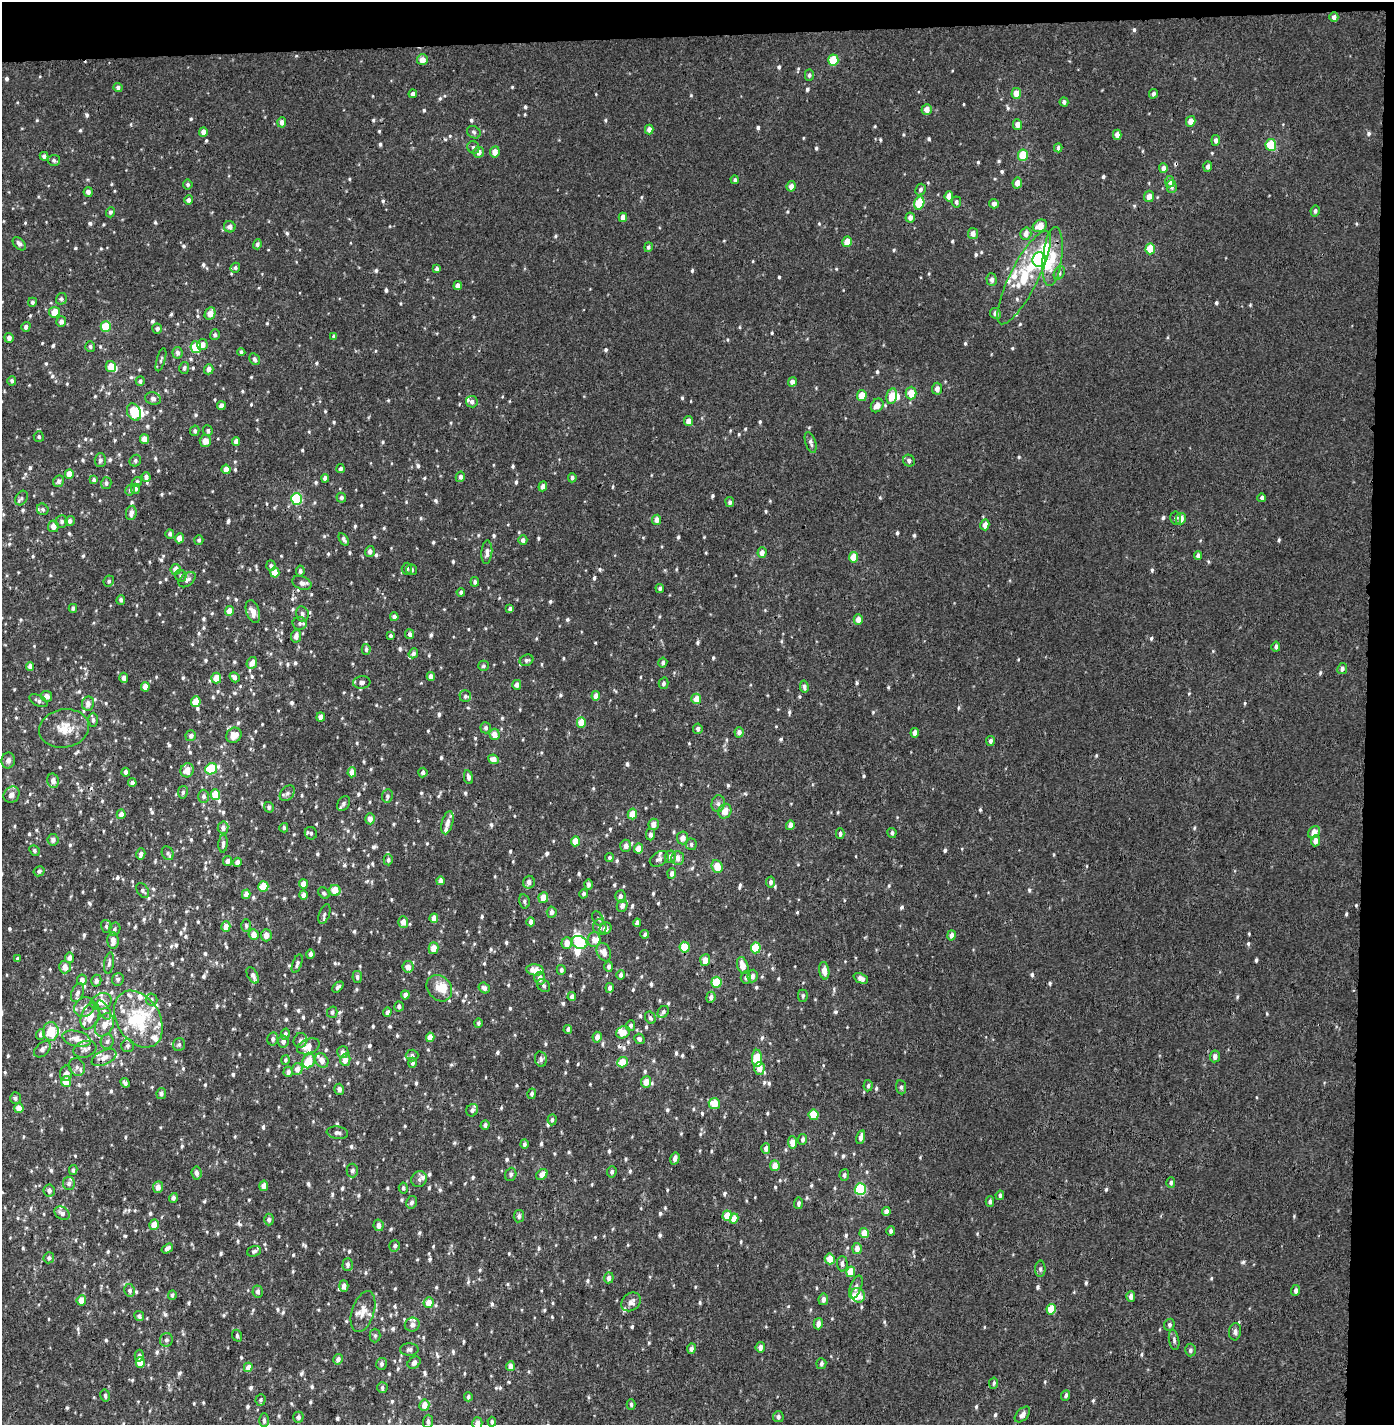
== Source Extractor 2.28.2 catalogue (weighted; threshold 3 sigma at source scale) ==
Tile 3 of 3 x 3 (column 3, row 1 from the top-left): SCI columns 2823-4214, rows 2970-4392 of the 4243 x 4517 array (HDU 1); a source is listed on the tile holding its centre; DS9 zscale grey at full resolution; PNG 1396 x 1427 px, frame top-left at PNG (2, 2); each listed source drawn as its Kron ellipse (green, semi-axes under 4 px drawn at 4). Shown black and unused: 4% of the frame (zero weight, under 3 of 4 exposures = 6% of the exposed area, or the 3 px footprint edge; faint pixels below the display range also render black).
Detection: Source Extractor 2.28.2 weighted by HDU 2 'WHT'; one run over the whole footprint, this tile lists its part. Background 0.00101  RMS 0.0036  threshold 0.0163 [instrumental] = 3 sigma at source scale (4.5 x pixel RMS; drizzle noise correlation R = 1.50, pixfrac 1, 0.0396/0.0396 arcsec/px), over >= 5 px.
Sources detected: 1123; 5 inside a brighter object's white glare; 3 cosmic-ray / hot-pixel residue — neither listed nor drawn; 46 inside a brighter listed object's ellipse — not listed separately; of the other 1069, all 500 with FLUX_AUTO >= 0.754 (the completeness limit of this list) listed and drawn (569 fainter detections not listed), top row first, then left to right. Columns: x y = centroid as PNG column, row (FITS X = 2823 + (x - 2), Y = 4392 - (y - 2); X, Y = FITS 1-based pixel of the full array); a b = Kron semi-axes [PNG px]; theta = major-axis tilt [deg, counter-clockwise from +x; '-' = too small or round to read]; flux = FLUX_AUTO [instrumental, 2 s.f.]
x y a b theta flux
1334 17 5 4 - 1.5
422 60 5 5 - 2.6
833 60 6 5 - 12
809 75 6 4 88 0.78
118 88 4 4 - 1.1
413 94 4 4 - 1.1
1016 94 5 5 - 4
1153 94 5 4 - 1.1
1064 102 4 4 - 1.1
927 109 5 5 - 2.6
1191 121 5 4 - 3.1
282 122 5 4 - 1.6
1017 124 5 4 - 2.6
649 129 5 4 - 1.9
203 132 5 4 - 2.1
474 132 7 6 - 0.84
1117 135 5 4 - 2.3
1216 140 5 4 - 1.3
1271 145 6 5 - 14
473 147 6 6 - 0.89
1058 148 4 4 - 1.1
479 152 5 5 - 2.5
495 152 5 5 - 2.9
1023 155 6 5 - 12
44 156 4 4 - 1.1
54 160 6 5 - 0.83
1208 167 5 4 - 1.2
1163 168 5 4 - 1.6
735 180 4 4 - 0.82
1170 182 6 4 88 1.4
1017 183 5 4 - 2.4
188 185 5 5 - 0.8
791 186 5 4 - 2
1172 187 6 5 - 1.3
920 190 6 5 - 0.98
88 192 5 4 - 1.6
949 196 5 4 - 3
1149 196 6 5 - 2.2
189 200 5 4 - 1.1
956 202 5 4 - 0.91
919 203 7 5 74 10
994 204 5 4 - 1.2
1315 211 5 4 - 0.95
110 212 5 4 - 0.86
623 217 4 4 - 2.4
910 218 5 4 - 1.8
1040 226 7 6 - 4.2
230 227 6 5 - 1.7
973 233 5 5 - 2
1026 234 6 5 - 2.2
847 242 5 4 - 4.1
19 244 8 5 -46 1.2
257 244 5 4 - 0.91
648 247 5 4 - 0.82
1150 249 5 4 - 6.9
1052 256 30 9 84 8.8
1039 260 7 6 - 72
235 268 5 4 - 0.78
437 269 4 3 - 1.1
1059 273 7 5 62 0.85
1024 277 52 14 63 18
992 280 6 5 - 1.4
458 286 4 4 - 1.9
61 299 6 5 - 0.78
32 302 4 4 - 0.82
54 312 5 5 - 5.6
995 313 5 5 - 1.5
210 314 6 5 - 3.5
61 322 5 5 - 1.5
106 326 5 5 - 10
26 327 5 4 - 1.1
157 329 5 5 - 1.1
215 335 5 5 - 0.87
334 336 4 3 - 0.77
9 338 5 4 - 1.7
202 344 6 5 - 2.7
90 347 5 5 - 0.88
196 347 6 5 - 12
241 352 4 3 - 0.83
177 353 6 5 - 1.3
254 359 6 5 - 1.1
161 360 12 4 73 0.81
111 367 5 5 - 6.1
184 368 6 5 - 0.81
209 369 5 5 - 1.7
12 381 4 4 - 0.93
140 381 5 4 - 0.8
792 382 5 4 - 1.8
937 389 6 5 - 1.7
911 393 6 5 - 5
862 395 5 5 - 4.8
892 396 8 5 77 4.6
153 399 8 6 -14 1.3
472 402 6 5 - 1.2
877 405 7 6 - 3.1
221 406 4 4 - 2.1
134 412 9 6 -68 10
689 421 5 4 - 1.9
195 431 5 4 - 0.86
208 431 5 5 - 0.82
39 437 5 5 - 0.8
144 439 5 4 - 3.6
205 441 6 5 - 3.1
236 441 4 4 - 1.8
811 442 11 5 -72 1.2
100 460 7 5 88 1.1
135 461 6 5 - 0.88
909 461 6 5 - 1.1
226 469 5 4 - 2.7
340 469 4 4 - 0.96
69 474 5 4 - 4.3
146 477 5 4 - 1.3
460 477 5 4 - 1.3
325 478 4 4 - 1.3
572 478 4 4 - 0.96
94 480 4 3 - 0.88
58 481 6 5 - 1.1
137 482 5 4 - 0.98
106 483 6 5 - 0.96
543 486 5 4 - 1.8
135 489 5 4 - 1
130 490 6 5 - 0.83
21 498 8 5 58 0.95
341 498 5 4 - 0.85
1262 498 4 3 - 0.81
296 499 6 5 - 23
730 502 5 4 - 0.95
43 509 6 5 - 0.89
131 513 7 5 82 2.1
1176 518 6 5 - 0.87
1181 519 6 5 - 3.1
656 520 5 4 - 2.2
70 521 5 5 - 1.3
62 522 6 6 - 1.1
985 525 5 4 - 2.4
53 526 6 5 - 2.6
170 534 4 4 - 1.1
179 538 5 4 - 2.6
344 539 7 4 -57 0.99
199 540 5 4 - 0.79
523 540 5 4 - 1.3
370 551 5 5 - 1.5
487 552 12 5 86 2
762 553 5 4 - 2.1
1198 556 4 4 - 1.5
853 557 5 4 - 5.6
271 566 5 4 - 0.91
176 569 5 5 - 3.1
407 569 6 5 - 1
412 570 6 5 - 0.79
300 571 5 4 - 0.8
275 572 5 4 - 4.4
181 576 6 5 - 0.86
187 580 9 6 38 1.4
109 581 6 5 - 0.77
475 582 5 4 - 0.82
302 583 10 6 -22 1.4
660 588 4 4 - 0.87
461 592 4 3 - 0.8
121 600 5 4 - 0.9
73 608 4 4 - 0.77
510 609 4 3 - 1.1
229 611 5 4 - 4.2
253 612 12 6 -72 3.8
302 614 7 6 - 1.2
394 617 4 4 - 1.2
858 620 5 4 - 2.8
300 623 7 6 - 0.81
410 634 5 4 - 1.4
296 636 6 5 - 2
390 636 4 4 - 0.79
1276 647 5 4 - 0.95
366 649 5 4 - 0.91
413 653 5 4 - 1
527 660 7 5 23 0.87
663 662 5 4 - 0.84
252 663 6 5 - 2.6
30 666 4 4 - 2
483 666 5 5 - 0.75
1342 669 6 4 64 1.3
431 676 4 4 - 2
234 677 5 4 - 1.3
124 678 5 4 - 1.6
216 678 5 5 - 5.2
362 682 9 6 6 1.2
663 683 6 5 - 0.89
517 685 5 4 - 1.6
145 687 5 4 - 3.9
804 687 6 4 -79 1.1
46 696 5 5 - 2
465 696 6 5 - 0.86
596 696 5 4 - 2.9
696 699 5 5 - 3.7
38 701 10 5 -27 1.1
196 702 5 5 - 4.6
88 704 7 6 - 1.9
321 717 4 4 - 1.8
93 720 7 5 89 0.91
581 722 5 4 - 6.4
64 728 25 19 10 7.9
486 728 5 5 - 0.88
698 729 5 4 - 1.1
739 732 5 4 - 1.6
915 733 4 4 - 2.3
494 734 5 5 - 2.9
234 735 8 7 - 3.5
191 736 5 5 - 1.4
990 741 5 4 - 1.2
494 759 5 4 - 2.4
8 760 8 6 78 1.7
211 769 6 5 - 17
187 770 7 6 - 4
126 772 4 4 - 1.3
352 772 5 4 - 3.1
423 772 5 4 - 1.1
468 777 7 4 -79 1.3
53 781 7 5 -77 1.9
132 783 4 4 - 1.5
183 792 6 5 - 0.83
287 793 9 6 48 1.2
12 795 9 7 51 2
215 795 5 4 - 6.3
204 796 6 5 - 1.1
387 796 7 5 82 0.82
343 803 8 5 59 1.1
718 804 8 6 78 1.3
269 807 5 5 - 0.93
725 811 7 6 - 3.3
121 814 5 4 - 2.1
632 814 5 4 - 4.7
370 819 5 4 - 2.2
447 823 12 5 75 2.1
654 824 5 5 - 2.7
790 825 5 4 - 1.9
223 828 6 5 - 1.7
284 828 4 4 - 0.81
1314 832 7 5 42 3.7
311 833 6 6 - 0.88
892 833 5 4 - 1.1
840 834 5 4 - 1
650 835 6 4 90 1.2
683 838 6 5 - 2.4
53 840 5 5 - 1.3
575 841 5 4 - 4.2
1315 841 5 4 - 2.5
223 844 9 4 86 1.1
691 844 6 5 - 0.78
626 846 6 5 - 1.9
639 849 5 4 - 4.4
34 850 5 4 - 0.77
168 853 7 5 -64 0.77
141 854 6 4 76 1.2
609 857 4 4 - 0.8
670 857 6 5 - 1.6
677 858 7 6 - 2.3
659 859 10 7 29 1.7
388 860 5 4 - 0.91
227 861 5 4 - 1.5
237 862 4 4 - 1.8
717 866 6 5 - 5.9
39 871 5 5 - 0.84
672 873 5 4 - 1.4
440 881 4 4 - 1.6
529 882 6 5 - 1.5
770 882 5 4 - 1.3
303 884 5 4 - 2.3
588 884 5 4 - 1.2
263 886 5 5 - 8.2
143 890 8 5 -56 0.92
335 890 5 5 - 5.1
324 893 6 5 - 0.76
246 894 4 4 - 2.4
584 894 5 4 - 0.86
303 895 4 4 - 2.1
620 896 6 5 - 1.1
543 898 5 5 - 4
524 901 7 5 -77 0.83
622 906 6 5 - 1.6
552 912 5 5 - 1.5
324 914 10 5 71 1.1
434 918 5 4 - 2.9
598 919 7 5 -63 0.79
403 922 6 5 - 2.9
531 922 4 4 - 1.8
637 923 4 4 - 1.4
246 925 6 5 - 0.84
106 926 6 5 - 0.78
226 927 5 4 - 2.7
600 927 7 6 - 1.3
606 928 6 5 - 1.7
115 929 7 5 66 0.87
254 934 5 5 - 2.8
645 934 4 4 - 0.9
266 935 6 5 - 2.5
951 935 5 4 - 1.6
594 939 7 6 - 2.2
113 941 8 5 -87 2.6
580 942 8 6 -21 13
567 943 6 5 - 3.1
685 947 5 5 - 8.1
434 948 6 4 76 4.3
756 948 5 5 - 12
604 952 9 6 -68 2.7
310 954 4 4 - 1.5
70 958 5 4 - 1.9
18 959 4 3 - 1
705 960 6 5 - 2.7
109 963 11 5 81 1.2
297 964 10 4 71 1
609 966 5 4 - 1.1
743 966 9 5 -73 3.5
65 967 6 6 - 2.9
408 967 6 5 - 2.6
535 970 9 5 -6 4.6
561 970 5 4 - 1
824 971 9 5 -82 2.8
253 975 9 5 -60 1.3
621 975 5 4 - 1.1
752 976 6 5 - 1.5
357 977 6 5 - 0.96
540 978 6 5 - 2.2
746 978 6 5 - 0.94
861 978 7 5 -24 1.7
118 979 6 6 - 0.83
82 980 5 5 - 1.7
96 981 6 5 - 1.3
717 982 5 5 - 11
544 986 7 5 -48 0.92
338 987 6 4 43 0.97
439 988 14 11 -50 4.5
484 988 6 5 - 1.4
610 988 5 4 - 1.3
77 993 9 6 67 1.2
405 995 4 4 - 1.6
803 996 6 5 - 0.76
572 997 4 3 - 1.7
711 997 5 4 - 1.4
151 1000 6 6 - 0.87
101 1002 11 8 22 5.6
399 1006 5 4 - 1
84 1007 11 9 32 2.2
104 1010 11 5 -57 1.4
332 1012 6 5 - 1.1
387 1012 4 4 - 1.5
663 1012 6 5 - 0.99
90 1016 14 8 67 5.8
650 1018 6 5 - 0.9
138 1019 30 21 -59 17
478 1023 4 4 - 0.76
104 1025 12 8 60 3.6
631 1026 5 4 - 1
568 1029 4 3 - 0.92
51 1031 9 8 - 8.2
623 1032 7 5 27 3.7
40 1034 5 4 - 1
285 1034 5 4 - 0.93
430 1037 5 4 - 2.9
597 1037 5 4 - 2.1
76 1039 15 7 -13 3.8
273 1039 6 5 - 1.1
640 1039 5 5 - 1.1
300 1040 7 6 - 1.5
107 1041 7 6 - 1
283 1041 6 5 - 1.7
179 1044 6 6 - 0.79
128 1046 6 6 - 0.92
308 1046 12 7 20 3.7
42 1049 10 6 45 1.9
85 1049 12 8 18 1.8
343 1052 6 5 - 1.5
412 1055 6 6 - 1.1
1215 1056 6 5 - 1.4
104 1058 13 7 26 2.3
757 1058 8 5 -89 11
541 1059 8 6 -79 0.98
285 1060 5 4 - 0.78
322 1060 7 6 - 2.4
345 1060 6 5 - 2.6
309 1061 7 5 66 6.3
622 1062 5 5 - 5.3
412 1063 5 4 - 1.2
77 1067 9 7 -61 1.5
759 1068 6 5 - 3.5
297 1069 6 5 - 2.2
288 1072 5 4 - 1.3
66 1073 8 6 76 1.4
66 1081 5 5 - 6.1
646 1082 5 5 - 3.5
125 1083 5 4 - 0.92
868 1086 6 4 85 0.76
901 1087 7 5 -82 0.91
339 1089 5 5 - 1.5
161 1093 5 4 - 1.1
532 1094 5 4 - 0.91
15 1098 6 5 - 0.92
714 1104 6 5 - 6.2
19 1108 5 4 - 4.1
472 1110 6 5 - 1.1
814 1115 5 5 - 8.1
552 1120 5 4 - 0.8
485 1125 5 4 - 1
337 1133 11 6 -8 1.2
861 1137 7 4 74 1.5
802 1139 5 4 - 1
792 1142 6 4 -84 4.3
524 1144 5 4 - 0.89
766 1148 5 4 - 1.6
675 1158 6 4 75 1.8
775 1166 5 4 - 3.5
73 1170 5 4 - 0.8
352 1170 7 6 - 1.2
612 1172 5 4 - 0.95
197 1173 6 5 - 1.5
511 1174 7 5 69 0.8
542 1175 6 5 - 2.4
844 1175 5 5 - 0.94
419 1179 8 7 - 1.3
69 1183 6 6 - 1
1171 1183 5 4 - 0.84
264 1186 5 4 - 2.2
158 1187 6 5 - 2.1
403 1188 5 4 - 0.8
860 1189 6 5 - 24
49 1191 6 5 - 1.4
1000 1195 5 4 - 0.89
173 1198 5 4 - 1.1
990 1201 5 4 - 0.86
411 1202 6 5 - 1.1
798 1203 6 4 84 0.87
886 1212 4 4 - 2.2
62 1213 8 6 -33 1.6
519 1216 6 5 - 1.2
727 1216 5 4 - 7.3
734 1218 5 4 - 3.5
269 1219 6 5 - 1
154 1225 5 4 - 3.5
378 1225 6 5 - 1.9
891 1231 5 4 - 1
864 1233 5 4 - 4.8
395 1246 6 5 - 0.91
857 1248 5 5 - 2.3
167 1249 6 4 34 1.6
254 1251 7 5 19 0.83
49 1258 5 5 - 0.99
830 1259 5 5 - 5.4
842 1264 7 5 -89 1.2
348 1265 6 5 - 1.1
1040 1269 8 5 89 0.88
851 1272 5 4 - 7.8
609 1278 5 5 - 1.6
344 1286 6 4 -88 2.4
856 1287 12 5 70 1.4
130 1290 6 5 - 1.1
1296 1290 5 4 - 1.2
258 1291 6 5 - 1.1
172 1295 4 3 - 0.85
858 1295 7 6 - 5.4
1131 1296 5 4 - 1.6
823 1299 6 5 - 1.8
81 1300 5 4 - 3.4
631 1302 10 8 39 2.1
429 1303 5 5 - 4
1051 1309 5 4 - 6.6
363 1312 21 11 73 4.3
139 1316 5 5 - 1.2
818 1324 6 4 75 2
412 1325 7 7 - 1.4
1169 1325 6 5 - 0.8
1235 1332 8 6 85 1.3
237 1336 6 5 - 0.85
375 1336 7 5 90 0.77
166 1340 7 6 - 0.99
1174 1340 10 5 -80 0.98
760 1347 5 4 - 1.8
691 1349 5 4 - 1.5
409 1350 9 6 1 1.2
1190 1350 6 5 - 0.89
139 1356 6 4 -90 0.94
338 1359 5 5 - 1.4
140 1362 5 4 - 4.4
414 1363 7 5 39 1.4
382 1364 6 5 - 1.1
821 1364 5 5 - 0.9
510 1366 5 4 - 2.9
248 1367 5 4 - 2.6
994 1383 6 4 79 0.77
382 1387 5 5 - 0.9
105 1395 6 5 - 0.97
1066 1395 5 4 - 0.88
468 1397 4 3 - 0.76
261 1400 6 5 - 0.79
631 1404 5 4 - 0.75
424 1405 5 5 - 3.3
1022 1414 9 5 46 1.6
298 1417 5 5 - 1.1
778 1417 5 5 - 1.2
264 1420 7 4 -90 1
428 1421 6 5 - 1.3
492 1422 5 4 - 0.82
477 1423 6 5 - 2.1
Overlapping masked pixels (flux is a lower limit): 4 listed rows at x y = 920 190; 1024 277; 302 614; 739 732
Isophote crosses this tile's border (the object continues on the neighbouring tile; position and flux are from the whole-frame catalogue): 1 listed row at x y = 477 1423